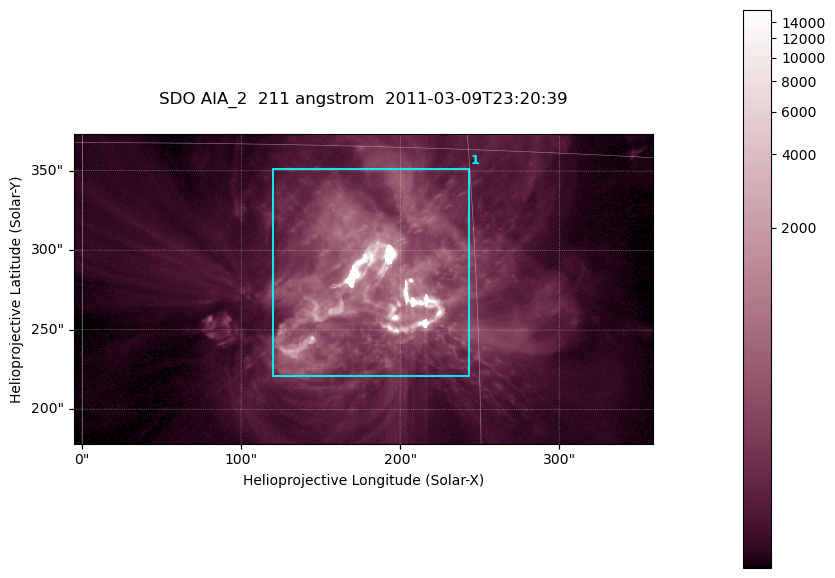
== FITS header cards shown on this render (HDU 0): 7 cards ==
TELESCOP= 'SDO     '           /
INSTRUME= 'AIA_2   '           /
WAVELNTH=                  211 /
WAVEUNIT= 'angstrom'           /
DATE-OBS= '2011-03-09T23:20:39.89' /
CTYPE1  = 'HPLN-TAN'           /
CTYPE2  = 'HPLT-TAN'           /

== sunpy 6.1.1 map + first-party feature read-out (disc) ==
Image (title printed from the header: SDO AIA_2  211 angstrom  2011-03-09T23:20:39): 606 x 324 px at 0.601 arcsec/px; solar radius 967 arcsec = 1609 px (partial field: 2.4% of the solar disc is inside the frame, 100% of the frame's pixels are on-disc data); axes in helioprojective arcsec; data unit not stated in the header (colour bar unlabelled)
Pointing: header CRPIX1/2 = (2040.79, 2040.71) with CRVAL1/2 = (0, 0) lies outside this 606 x 324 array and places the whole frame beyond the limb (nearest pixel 1.39 R_sun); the SolarSoft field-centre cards XCEN/YCEN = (176.7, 275.7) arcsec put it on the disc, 1860 arcsec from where CRPIX/CRVAL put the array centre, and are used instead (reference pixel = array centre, CRVAL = XCEN/YCEN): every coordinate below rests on XCEN/YCEN
Orientation: roll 0.0565 deg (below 1 deg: not rotated)
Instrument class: DISC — disc imager (sunpy class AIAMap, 211 A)
Bright regions (active regions / flare kernels): reference = the on-disc median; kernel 5 px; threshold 5 sigma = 370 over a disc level ~88.6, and >= 1.15x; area >= 196 px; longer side >= 4 px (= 2.4 arcsec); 1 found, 1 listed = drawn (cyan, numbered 1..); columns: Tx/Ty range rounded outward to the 2 arcsec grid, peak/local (2 s.f.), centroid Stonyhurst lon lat
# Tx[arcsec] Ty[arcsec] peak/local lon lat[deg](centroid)
1 120..244 220..352 184 +11 +10